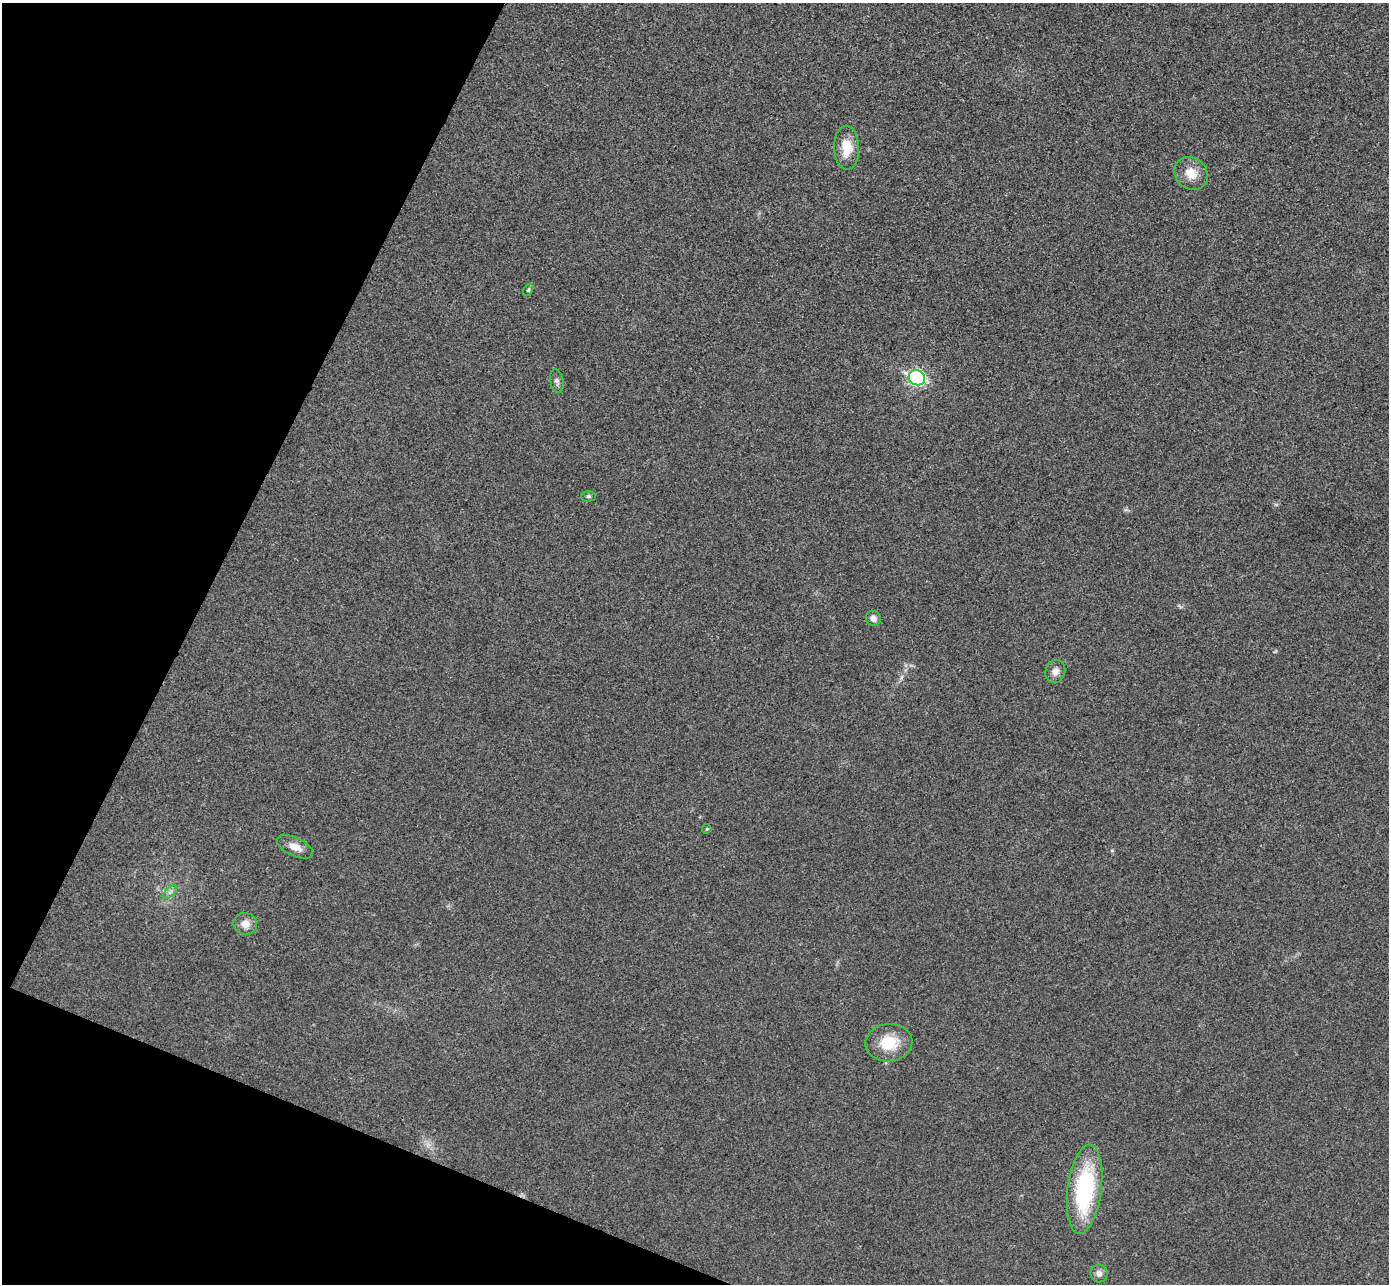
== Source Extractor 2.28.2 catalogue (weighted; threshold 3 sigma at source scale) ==
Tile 9 of 4 x 4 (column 1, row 3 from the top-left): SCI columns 28-1414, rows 1476-2757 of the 5607 x 5646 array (HDU 1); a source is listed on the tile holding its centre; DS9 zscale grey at full resolution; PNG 1391 x 1286 px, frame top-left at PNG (2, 3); each listed source drawn as its Kron ellipse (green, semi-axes under 4 px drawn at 4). Shown black and unused: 20% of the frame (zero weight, under 3 of 4 exposures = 6% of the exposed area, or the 3 px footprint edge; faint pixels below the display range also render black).
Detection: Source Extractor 2.28.2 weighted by HDU 2 'WHT'; one run over the whole footprint, this tile lists its part. Background 0.025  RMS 0.0063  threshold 0.0283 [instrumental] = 3 sigma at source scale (4.5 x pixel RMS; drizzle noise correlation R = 1.50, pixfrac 1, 0.05/0.05 arcsec/px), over >= 5 px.
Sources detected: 15; all 15 listed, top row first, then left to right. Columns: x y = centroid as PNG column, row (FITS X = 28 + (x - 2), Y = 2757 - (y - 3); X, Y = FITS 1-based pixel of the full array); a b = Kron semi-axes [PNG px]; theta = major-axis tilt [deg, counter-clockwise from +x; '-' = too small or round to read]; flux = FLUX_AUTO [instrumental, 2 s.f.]
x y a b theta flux
847 148 22 12 -88 13
1191 173 18 15 -38 10
528 290 7 4 60 0.91
917 378 8 7 - 140
557 381 12 6 -79 2.2
588 496 7 5 0 1.1
873 618 8 7 - 2.8
1055 671 12 10 74 4
707 829 5 4 - 0.65
295 847 19 9 -25 6.3
170 892 9 4 45 1.7
245 924 12 11 - 5
889 1043 23 19 5 19
1085 1189 45 17 83 69
1099 1273 9 8 - 2.8